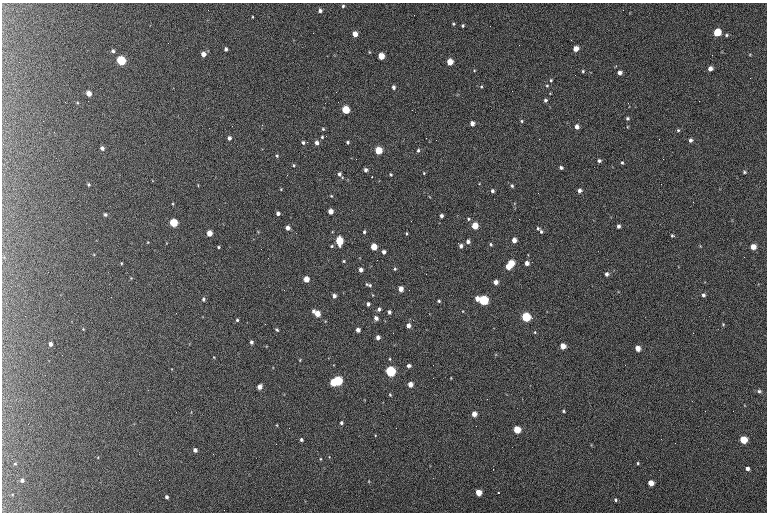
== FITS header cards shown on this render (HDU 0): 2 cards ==
NAXIS1  =                  765 /fastest changing axis
NAXIS2  =                  510 /next to fastest changing axis

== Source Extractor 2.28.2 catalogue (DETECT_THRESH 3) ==
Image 765 x 510 px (HDU 0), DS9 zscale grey, 1 PNG px = 1 image px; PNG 769 x 514 px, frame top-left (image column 1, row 510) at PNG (2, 3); no overlay
Background 144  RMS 8.9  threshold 26.6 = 3 sigma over >= 5 px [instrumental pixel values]
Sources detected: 163; all 163 listed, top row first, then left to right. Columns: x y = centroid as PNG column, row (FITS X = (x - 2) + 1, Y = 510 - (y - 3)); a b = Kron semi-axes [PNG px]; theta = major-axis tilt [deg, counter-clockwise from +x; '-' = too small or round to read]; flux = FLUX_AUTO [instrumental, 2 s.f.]
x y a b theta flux
343 6 4 4 - 850
208 10 2 2 - 350
320 11 5 4 - 1700
252 17 3 2 - 440
453 24 5 4 - 730
463 26 3 3 - 760
313 33 2 2 - 410
717 33 5 5 - 19000
355 34 4 4 - 5600
727 35 6 4 28 950
168 43 3 2 - 440
226 49 4 3 - 1400
576 49 5 4 - 5800
113 51 4 4 - 1100
369 52 5 3 - 480
203 54 5 4 - 3600
712 55 2 2 - 370
381 56 5 4 - 10000
121 61 5 5 - 43000
450 62 5 4 - 9200
710 69 4 4 - 2800
583 71 4 4 - 680
620 73 4 4 - 2200
551 80 4 4 - 750
547 86 4 4 - 640
393 87 4 4 - 1600
481 87 4 4 - 590
89 93 4 4 - 4800
545 100 4 4 - 1100
345 110 5 5 - 19000
627 118 4 4 - 920
522 121 4 4 - 690
472 124 4 4 - 3400
232 126 2 2 - 350
577 127 4 4 - 3200
323 129 4 3 - 610
678 130 4 4 - 730
322 137 3 3 - 660
229 138 4 4 - 2000
426 138 2 2 - 450
659 139 2 2 - 540
690 140 4 3 - 1600
303 142 5 4 - 1100
348 142 3 3 - 940
317 143 5 4 - 2100
3 144 3 3 - 350
102 148 4 4 - 1700
378 150 5 5 - 16000
418 150 5 4 - 930
277 156 4 4 - 710
356 159 2 2 - 380
663 159 2 2 - 440
599 161 3 3 - 1300
622 163 3 3 - 720
294 165 4 3 - 660
561 168 4 3 - 1400
366 170 4 4 - 1600
744 172 4 3 - 760
424 173 3 3 - 500
339 174 6 5 - 1600
391 174 4 3 - 620
287 175 3 2 - 820
372 177 3 2 - 560
661 184 2 2 - 260
89 185 4 4 - 790
512 186 4 3 - 900
281 189 3 3 - 420
579 190 4 4 - 1900
492 191 4 4 - 1200
331 196 4 3 - 470
330 211 4 4 - 4500
278 213 4 3 - 1800
105 215 4 4 - 1000
441 216 4 3 - 1500
468 219 4 3 - 760
174 223 5 5 - 26000
475 226 5 4 - 12000
618 226 4 3 - 1500
288 228 4 4 - 2800
538 228 5 3 - 760
541 231 4 3 - 880
364 232 4 3 - 860
209 233 5 4 - 7200
406 233 4 3 - 600
672 235 4 3 - 820
514 240 4 4 - 4100
339 241 6 5 - 23000
468 241 5 5 - 1900
148 242 4 3 - 450
491 244 5 4 - 760
332 246 4 3 - 700
461 246 4 4 - 1700
219 247 3 3 - 670
374 247 5 4 - 12000
753 247 4 4 - 5800
261 249 2 2 - 300
384 252 4 3 - 2000
344 261 3 3 - 570
121 263 4 3 - 510
511 263 5 4 - 11000
527 263 4 4 - 2900
508 267 5 4 - 7000
395 269 4 4 - 690
361 270 4 4 - 2500
426 274 2 2 - 300
607 274 4 4 - 1800
131 278 4 4 - 510
306 279 4 4 - 6900
496 282 4 4 - 3200
369 285 7 3 -17 1200
401 289 4 4 - 4500
703 295 4 3 - 1400
334 296 4 4 - 2200
203 299 4 4 - 1300
477 299 4 4 - 4100
483 300 5 5 - 48000
439 301 4 3 - 820
368 304 4 3 - 1500
379 309 4 3 - 1400
389 312 4 3 - 1400
317 313 7 4 -35 8400
526 317 5 5 - 44000
376 318 4 4 - 2400
237 320 3 3 - 840
723 324 4 3 - 500
408 326 4 4 - 2900
83 329 4 4 - 450
277 330 5 3 - 720
358 330 4 4 - 2400
535 332 4 4 - 640
378 337 4 4 - 2400
251 342 4 3 - 1400
50 344 4 3 - 1800
563 346 5 4 - 6500
637 348 5 4 - 5500
300 360 3 2 - 440
409 366 4 4 - 1500
390 371 5 5 - 77000
338 380 5 5 - 40000
333 382 5 4 - 15000
410 384 4 4 - 4500
260 387 4 4 - 3700
759 391 6 4 -13 1000
390 395 5 4 - 620
563 411 5 3 - 660
474 414 4 4 - 5100
341 423 4 3 - 1100
517 429 5 4 - 18000
375 435 4 2 - 390
301 440 4 3 - 1200
743 440 5 5 - 18000
195 450 4 4 - 2000
320 459 4 3 - 510
638 463 4 4 - 700
15 464 4 4 - 720
747 468 4 4 - 2100
493 469 2 2 - 1300
22 480 5 5 - 1900
651 483 5 4 - 6600
478 492 5 4 - 9500
498 492 3 2 - 740
167 497 3 3 - 1300
615 500 4 4 - 940
At the frame edge (FLAGS 8, measured only in part): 1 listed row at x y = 3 144

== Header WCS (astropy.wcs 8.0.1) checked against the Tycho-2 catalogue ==
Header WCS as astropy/WCSLIB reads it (CRVAL/CRPIX/CD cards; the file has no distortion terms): RA---TAN/DEC--TAN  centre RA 01:46:25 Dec +61:13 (26.61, +61.21 deg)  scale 1.49 arcsec/px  FOV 19.0' x 12.6'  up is +179 deg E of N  parity flipped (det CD > 0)
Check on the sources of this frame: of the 60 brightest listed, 46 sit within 2.2 arcsec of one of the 61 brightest Tycho-2 stars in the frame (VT <= 12.89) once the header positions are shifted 0.13 arcsec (0.01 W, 0.13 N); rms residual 0.76 arcsec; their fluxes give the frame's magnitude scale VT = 20.78 - 2.5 log10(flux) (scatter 0.12 mag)
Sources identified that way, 48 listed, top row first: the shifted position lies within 2.2 arcsec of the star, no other Tycho-2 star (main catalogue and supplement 1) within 4.4 arcsec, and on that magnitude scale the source's flux lands within +1.5 / -3 mag of the star's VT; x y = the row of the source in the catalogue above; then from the Tycho-2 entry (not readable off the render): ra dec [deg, ICRS J2000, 3 dp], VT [Tycho-2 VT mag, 2 dp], TYC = Tycho-2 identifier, HIP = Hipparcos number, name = IAU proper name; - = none
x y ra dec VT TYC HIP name
717 33 26.325 +61.116 10.09 4032-1619-1 - -
355 34 26.635 +61.119 11.41 4032-2650-1 - -
226 49 26.744 +61.127 12.89 4032-2113-1 - -
576 49 26.445 +61.124 11.30 4032-1689-1 - -
203 54 26.764 +61.129 11.85 4032-1709-1 - -
381 56 26.612 +61.128 10.62 4032-1751-1 - -
121 61 26.834 +61.132 9.18 4032-3020-1 8325 -
450 62 26.553 +61.130 10.93 4032-1661-1 - -
89 93 26.862 +61.146 11.44 4032-2778-1 - -
345 110 26.642 +61.151 10.08 4032-2415-1 - -
472 124 26.533 +61.155 12.62 4032-2478-1 - -
577 127 26.444 +61.156 12.68 4032-3047-1 - -
378 150 26.613 +61.167 10.35 4032-2171-1 - -
330 211 26.653 +61.193 11.74 4032-2359-1 - -
174 223 26.787 +61.198 9.65 4032-1477-1 8305 -
475 226 26.529 +61.198 10.56 4032-2137-1 - -
288 228 26.689 +61.200 12.59 4032-2479-1 - -
209 233 26.756 +61.203 11.03 4032-2516-1 - -
514 240 26.495 +61.203 11.81 4032-1213-1 - -
339 241 26.645 +61.205 10.21 4032-1089-1 - -
374 247 26.615 +61.207 10.76 4032-1965-1 - -
753 247 26.290 +61.204 11.64 4032-2043-1 - -
511 263 26.497 +61.213 10.59 4032-1893-1 - -
527 263 26.484 +61.213 11.55 4032-2367-1 - -
508 267 26.500 +61.214 10.98 4032-1893-2 - -
607 274 26.415 +61.216 12.28 4032-1659-1 - -
306 279 26.673 +61.221 10.99 4032-1437-1 - -
401 289 26.591 +61.224 11.47 4032-2812-1 - -
334 296 26.648 +61.228 11.81 4032-1819-1 - -
477 299 26.526 +61.228 11.20 4032-3101-1 8239 -
483 300 26.520 +61.228 9.04 4032-2269-1 8239 -
317 313 26.663 +61.235 11.10 4032-2259-1 - -
526 317 26.484 +61.235 9.05 4032-1601-1 - -
378 337 26.610 +61.244 10.95 4032-1633-1 - -
563 346 26.452 +61.247 11.23 4032-2581-1 - -
637 348 26.387 +61.247 11.87 4032-2955-1 - -
390 371 26.599 +61.258 8.60 4032-2615-1 8260 -
338 380 26.644 +61.262 9.35 4032-3013-1 - -
333 382 26.648 +61.263 10.38 4032-3099-1 - -
410 384 26.582 +61.264 11.79 4032-1531-1 - -
260 387 26.711 +61.266 11.79 4032-2907-1 - -
474 414 26.526 +61.275 11.34 4032-1925-1 - -
517 429 26.489 +61.281 10.27 4032-2021-1 - -
743 440 26.295 +61.283 10.27 4032-2518-1 - -
747 468 26.291 +61.295 12.54 4032-1881-1 - -
22 480 26.914 +61.306 12.51 4032-2601-1 - -
651 483 26.373 +61.302 11.38 4032-989-1 - -
478 492 26.521 +61.308 10.86 4032-2811-1 - -